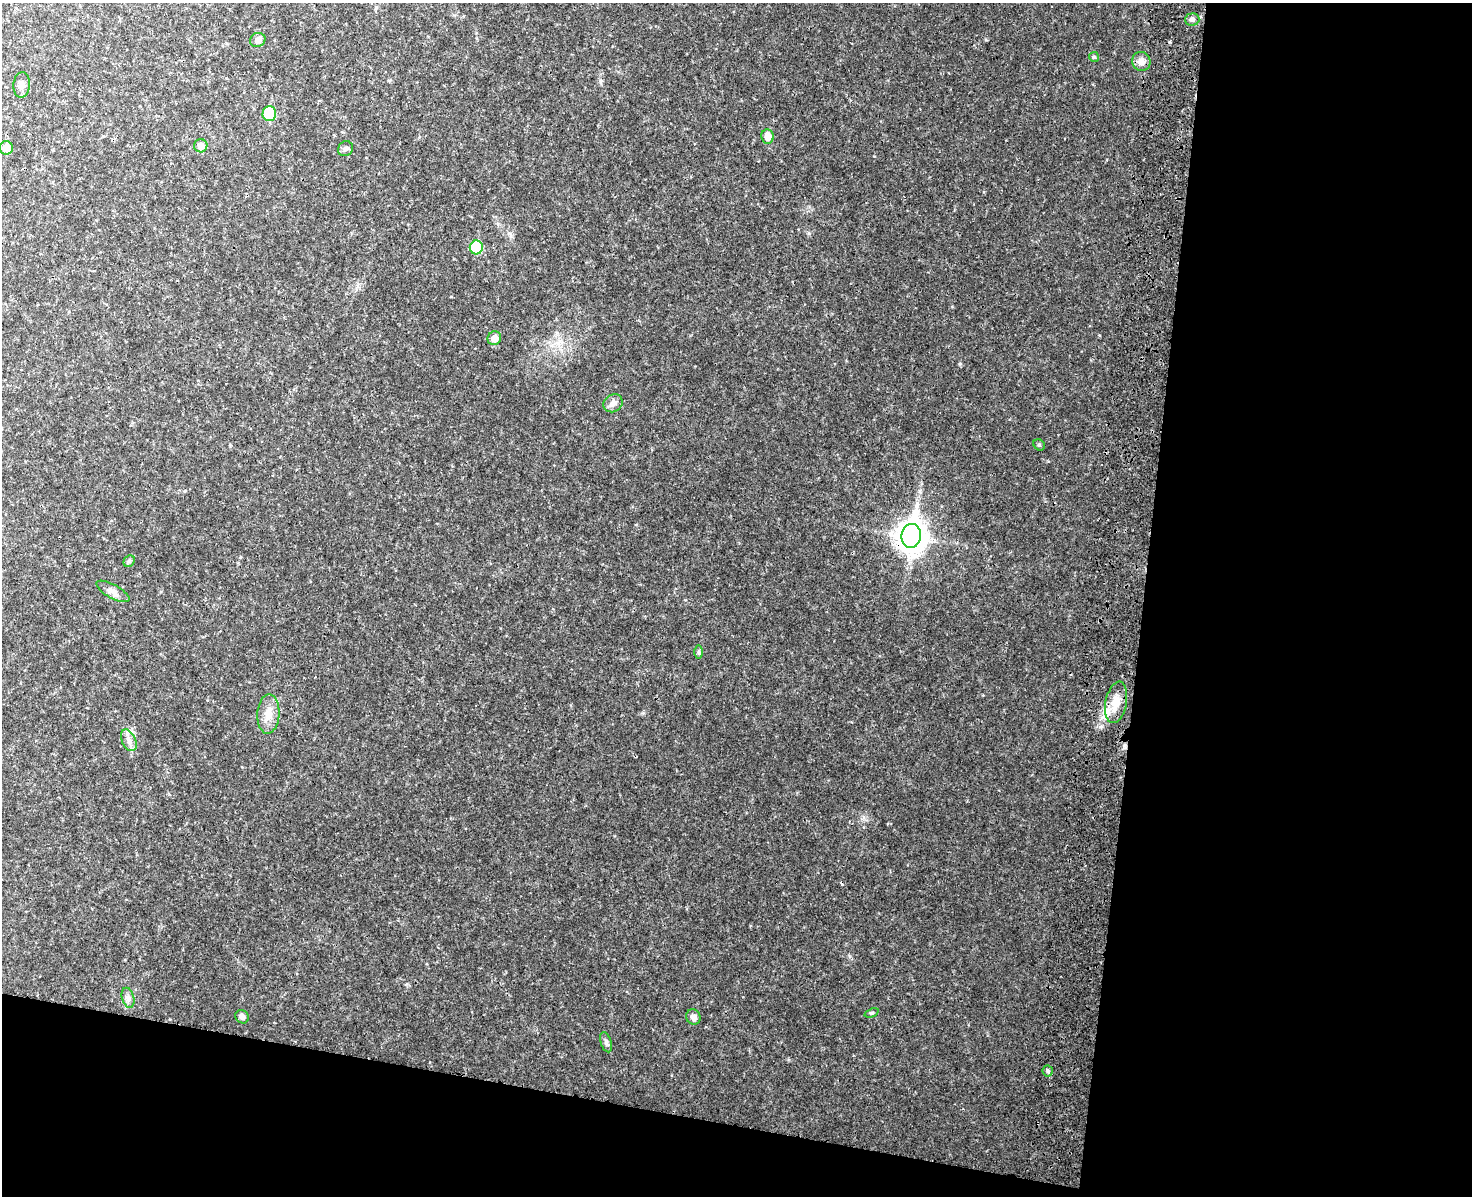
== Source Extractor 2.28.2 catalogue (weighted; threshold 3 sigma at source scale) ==
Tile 12 of 3 x 4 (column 3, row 4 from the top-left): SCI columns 3174-4643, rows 32-1225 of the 4992 x 4837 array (HDU 1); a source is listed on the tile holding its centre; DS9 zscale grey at full resolution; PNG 1474 x 1198 px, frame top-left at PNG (2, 3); each listed source drawn as its Kron ellipse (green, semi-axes under 4 px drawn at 4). Shown black and unused: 29% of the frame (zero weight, under 3 of 4 exposures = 6% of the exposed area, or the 3 px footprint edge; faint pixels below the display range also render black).
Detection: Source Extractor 2.28.2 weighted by HDU 2 'WHT'; one run over the whole footprint, this tile lists its part. Background 0.0336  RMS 0.0041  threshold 0.0186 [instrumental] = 3 sigma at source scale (4.5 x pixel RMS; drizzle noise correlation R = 1.50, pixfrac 1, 0.05/0.05 arcsec/px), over >= 5 px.
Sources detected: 28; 1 inside a brighter listed object's ellipse — not listed separately; the other 27 listed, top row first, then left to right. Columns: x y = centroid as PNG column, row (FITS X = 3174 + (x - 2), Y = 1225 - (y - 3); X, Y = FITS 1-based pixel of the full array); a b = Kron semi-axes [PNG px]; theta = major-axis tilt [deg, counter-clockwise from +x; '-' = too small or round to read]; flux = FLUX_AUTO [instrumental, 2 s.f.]
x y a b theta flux
1192 19 7 6 - 1.2
258 40 8 7 - 1.8
1094 57 5 5 - 0.6
1141 61 9 9 - 2.6
22 85 13 8 85 2
269 114 7 7 - 14
768 136 7 6 - 4.1
201 146 6 6 - 2.7
6 148 7 6 - 4.8
345 149 8 7 - 1.1
476 247 7 6 - 16
494 338 7 6 - 3.1
613 403 10 8 33 2.1
1039 445 6 5 - 0.61
911 536 12 9 83 520
129 561 6 5 - 0.71
113 591 18 7 -29 2.4
699 652 7 4 -90 0.69
1116 702 21 10 79 5.8
268 714 19 11 87 4.8
129 740 11 7 -65 2.2
128 998 10 6 -74 1.5
872 1013 7 3 21 0.57
242 1017 7 6 - 1.7
693 1017 8 7 - 1.8
606 1042 10 5 -74 1.1
1048 1071 5 5 - 0.75
Overlapping masked pixels (flux is a lower limit): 1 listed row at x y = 911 536
Unlisted compact peaks at least as high as the median listed source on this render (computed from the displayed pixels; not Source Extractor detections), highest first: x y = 960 364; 1100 727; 986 40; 874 156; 1048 461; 643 713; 920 491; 1099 335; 407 984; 866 820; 600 81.